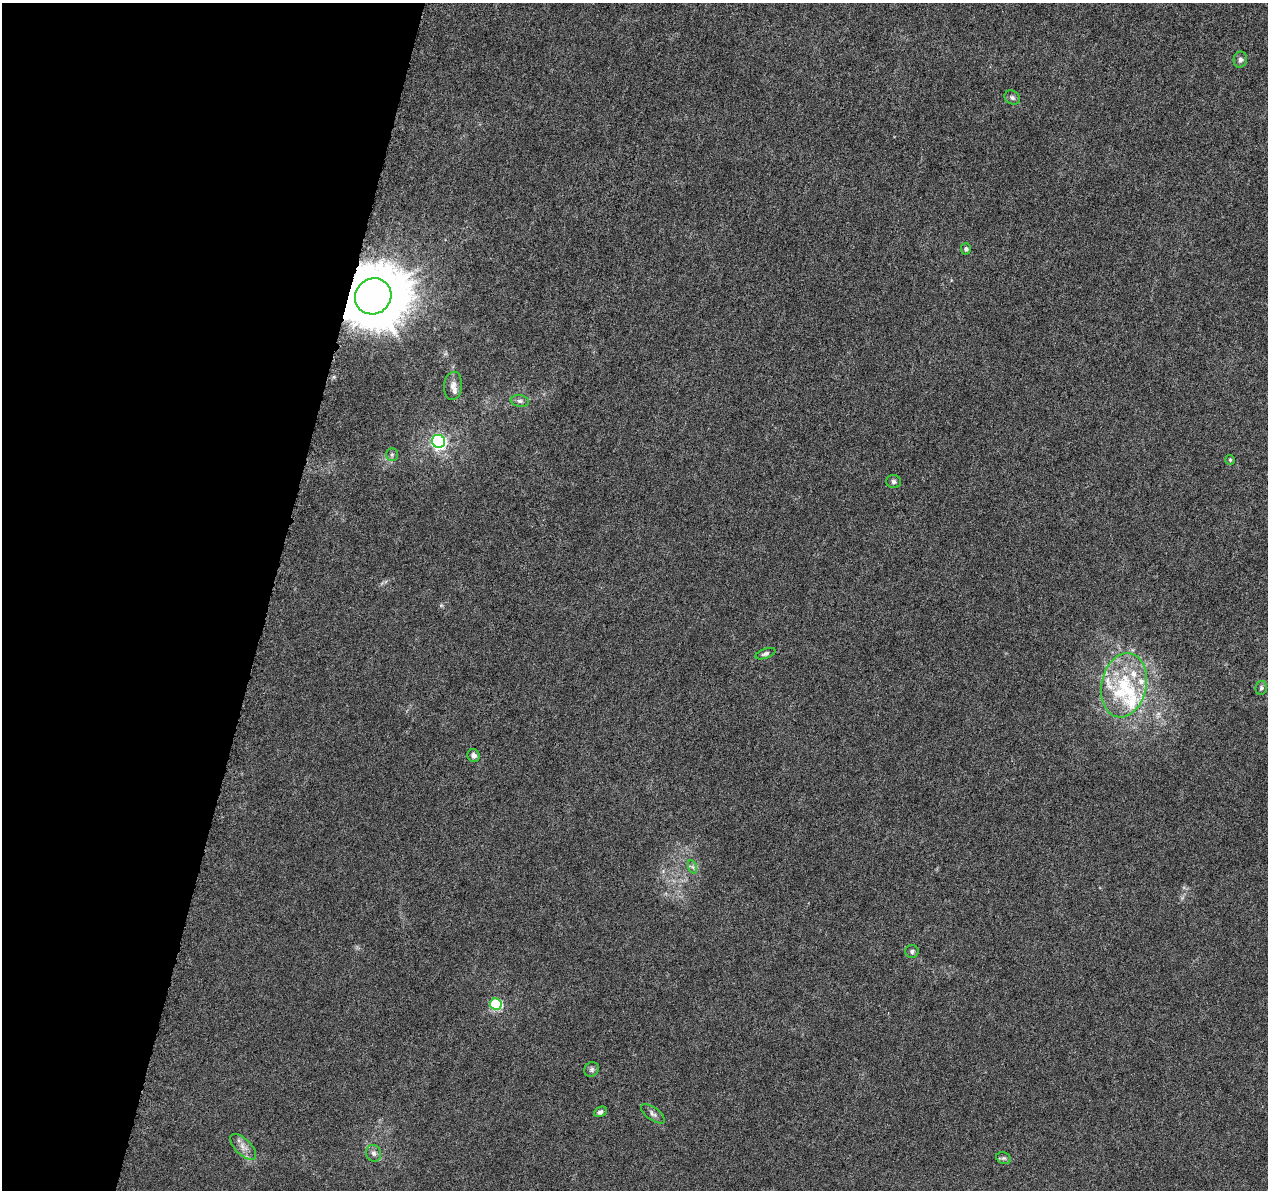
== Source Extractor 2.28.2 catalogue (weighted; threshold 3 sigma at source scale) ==
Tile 9 of 4 x 4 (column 1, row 3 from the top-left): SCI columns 6-1271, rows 1421-2608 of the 5093 x 5273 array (HDU 1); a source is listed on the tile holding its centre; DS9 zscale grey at full resolution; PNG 1270 x 1192 px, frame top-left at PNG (2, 3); each listed source drawn as its Kron ellipse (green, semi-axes under 4 px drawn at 4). Shown black and unused: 21% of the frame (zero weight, under 5 of 10 exposures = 1% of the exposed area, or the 3 px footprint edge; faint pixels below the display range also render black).
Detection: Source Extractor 2.28.2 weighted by HDU 2 'WHT'; one run over the whole footprint, this tile lists its part. Background 5.98e-04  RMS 8.6e-04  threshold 0.00351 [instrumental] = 3 sigma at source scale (4.09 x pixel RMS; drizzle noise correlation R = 1.36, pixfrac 0.8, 0.0396/0.0396 arcsec/px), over >= 5 px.
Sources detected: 30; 7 inside a brighter listed object's ellipse — not listed separately; the other 23 listed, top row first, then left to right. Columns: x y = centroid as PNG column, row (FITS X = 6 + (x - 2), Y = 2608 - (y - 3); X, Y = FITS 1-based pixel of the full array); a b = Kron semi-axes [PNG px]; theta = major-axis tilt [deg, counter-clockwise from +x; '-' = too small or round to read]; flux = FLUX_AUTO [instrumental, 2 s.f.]
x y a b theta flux
1240 60 8 6 80 0.28
1012 98 8 6 -31 0.22
966 249 5 5 - 0.22
373 296 19 17 38 480
453 386 14 9 85 0.49
520 401 9 6 -9 0.24
439 441 7 6 - 20
392 454 6 5 - 0.15
1230 460 5 5 - 0.1
894 482 7 6 - 0.21
765 654 10 4 20 0.21
1124 685 32 22 78 4.8
1261 688 7 5 78 0.18
474 756 6 6 - 0.33
693 867 7 4 -70 0.17
912 951 7 6 - 0.2
496 1004 6 5 - 7.7
592 1069 8 7 - 0.22
600 1112 6 5 - 0.21
653 1114 14 6 -36 0.32
243 1147 17 7 -46 0.62
374 1153 8 7 - 0.3
1004 1158 8 5 -19 0.16
Overlapping masked pixels (flux is a lower limit): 1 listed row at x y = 373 296